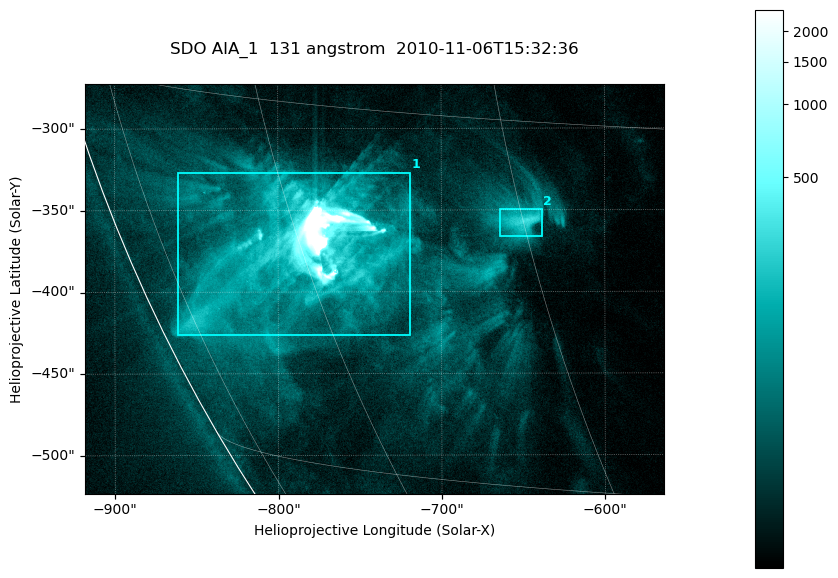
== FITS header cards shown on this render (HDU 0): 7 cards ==
TELESCOP= 'SDO     '           /
INSTRUME= 'AIA_1   '           /
WAVELNTH=                  131 /
WAVEUNIT= 'angstrom'           /
DATE-OBS= '2010-11-06T15:32:36.20' /
CTYPE1  = 'HPLN-TAN'           /
CTYPE2  = 'HPLT-TAN'           /

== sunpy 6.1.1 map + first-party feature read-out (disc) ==
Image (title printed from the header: SDO AIA_1  131 angstrom  2010-11-06T15:32:36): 590 x 417 px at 0.601 arcsec/px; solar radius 968 arcsec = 1612 px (partial field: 2.7% of the solar disc is inside the frame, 89% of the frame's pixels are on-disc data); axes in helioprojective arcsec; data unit not stated in the header (colour bar unlabelled)
Pointing: header CRPIX1/2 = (2045.07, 2040.72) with CRVAL1/2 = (0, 0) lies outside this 590 x 417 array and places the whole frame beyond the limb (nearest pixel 1.35 R_sun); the SolarSoft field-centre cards XCEN/YCEN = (-740.8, -398.3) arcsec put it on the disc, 766 arcsec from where CRPIX/CRVAL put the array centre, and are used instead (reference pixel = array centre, CRVAL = XCEN/YCEN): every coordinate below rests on XCEN/YCEN
Orientation: roll -0.139 deg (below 1 deg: not rotated)
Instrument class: DISC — disc imager (sunpy class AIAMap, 131 A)
Bright regions (active regions / flare kernels): reference = the on-disc median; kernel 5 px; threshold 5 sigma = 97.9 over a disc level ~19.5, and >= 1.15x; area >= 246 px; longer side >= 5 px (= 3 arcsec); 2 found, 2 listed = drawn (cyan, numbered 1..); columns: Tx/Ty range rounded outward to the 2 arcsec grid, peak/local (2 s.f.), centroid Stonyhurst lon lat
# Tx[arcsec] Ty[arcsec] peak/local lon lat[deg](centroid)
1 -862..-718 -426..-326 833 -60 -21
2 -664..-638 -366..-348 15 -45 -19
Off-limb structures (1.02-1.3 R_sun): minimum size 123 px: none found